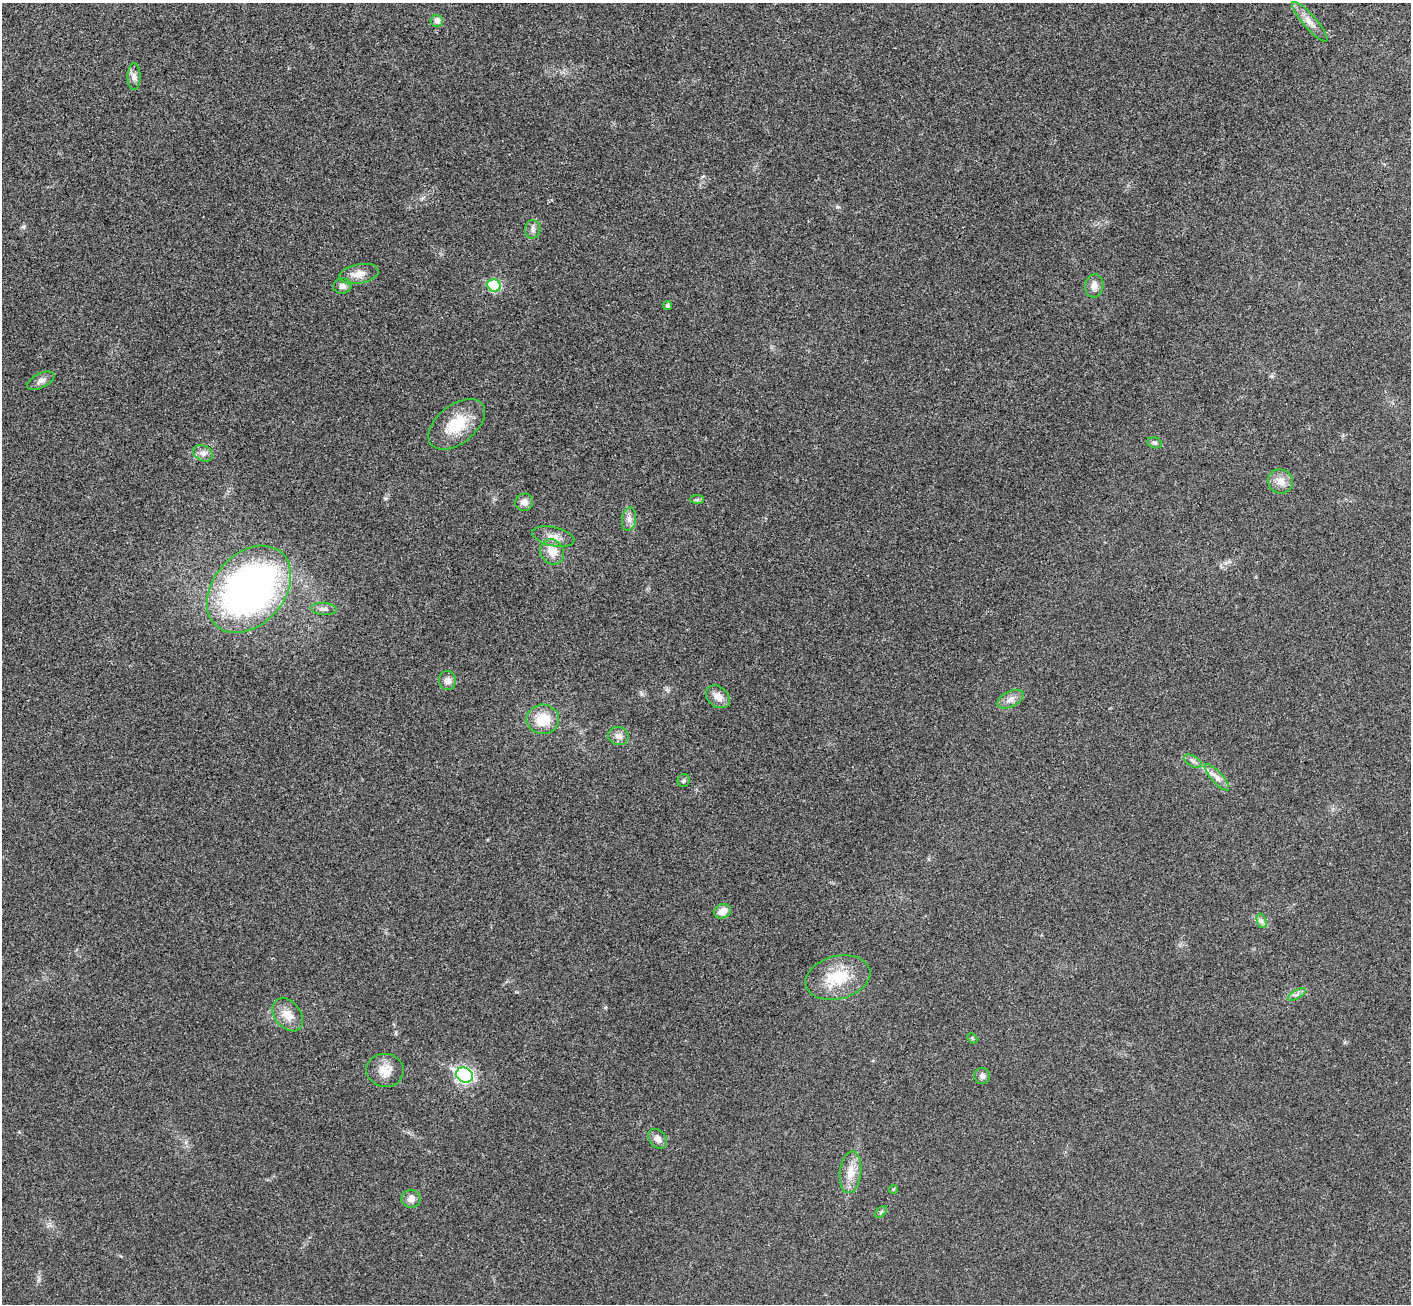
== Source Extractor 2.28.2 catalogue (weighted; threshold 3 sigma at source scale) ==
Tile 10 of 4 x 4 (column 2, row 3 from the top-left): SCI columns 1443-2851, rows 1506-2807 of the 5707 x 5742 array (HDU 1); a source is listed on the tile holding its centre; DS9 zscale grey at full resolution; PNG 1413 x 1306 px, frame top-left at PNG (2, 3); each listed source drawn as its Kron ellipse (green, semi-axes under 4 px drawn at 4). Shown black and unused: <1% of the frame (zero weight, under 3 of 4 exposures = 6% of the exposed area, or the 3 px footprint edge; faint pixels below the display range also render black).
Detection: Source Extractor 2.28.2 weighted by HDU 2 'WHT'; one run over the whole footprint, this tile lists its part. Background 0.0358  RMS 0.0065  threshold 0.0291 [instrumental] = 3 sigma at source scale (4.5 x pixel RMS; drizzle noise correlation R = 1.50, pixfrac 1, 0.05/0.05 arcsec/px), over >= 5 px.
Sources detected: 43; all 43 listed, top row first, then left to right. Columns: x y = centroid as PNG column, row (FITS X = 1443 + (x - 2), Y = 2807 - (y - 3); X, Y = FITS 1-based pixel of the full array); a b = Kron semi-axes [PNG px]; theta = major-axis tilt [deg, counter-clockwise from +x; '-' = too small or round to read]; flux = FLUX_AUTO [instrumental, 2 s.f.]
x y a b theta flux
437 21 6 6 - 3.6
1310 22 25 6 -49 6
134 77 13 6 90 3
533 229 9 7 86 2.5
359 274 20 9 11 6.6
494 285 7 6 - 42
342 286 9 8 - 3.1
1094 286 12 9 81 4.3
667 305 4 4 - 1.4
41 381 14 7 27 3.1
457 424 33 19 38 23
1155 443 7 5 -15 1.3
203 453 10 7 -27 3.2
1280 481 12 12 - 6.2
697 499 7 4 0 1.2
524 502 9 8 - 3.9
629 519 12 7 83 3.4
553 537 21 9 -13 6.3
552 552 13 11 -55 8.3
249 589 49 35 48 290
324 609 13 6 -4 2.7
447 680 9 8 - 3.5
718 697 13 10 -42 5.7
1010 699 14 7 27 3.9
543 719 16 14 -3 16
618 736 10 9 - 3.5
1193 761 10 5 -31 2.1
1217 777 17 5 -48 4.2
684 781 6 6 - 1.2
722 911 8 7 - 6.6
1262 921 7 4 -71 1.8
838 977 33 21 14 26
1297 994 10 4 30 1.9
288 1015 18 13 -52 8.8
972 1038 6 4 -46 0.84
385 1070 19 16 -8 9.2
464 1075 9 7 -26 150
982 1076 8 8 - 2.7
658 1139 11 8 -49 3.5
850 1172 21 10 83 9.4
893 1189 4 4 - 1
411 1199 9 9 - 4.1
881 1212 7 4 45 1.1